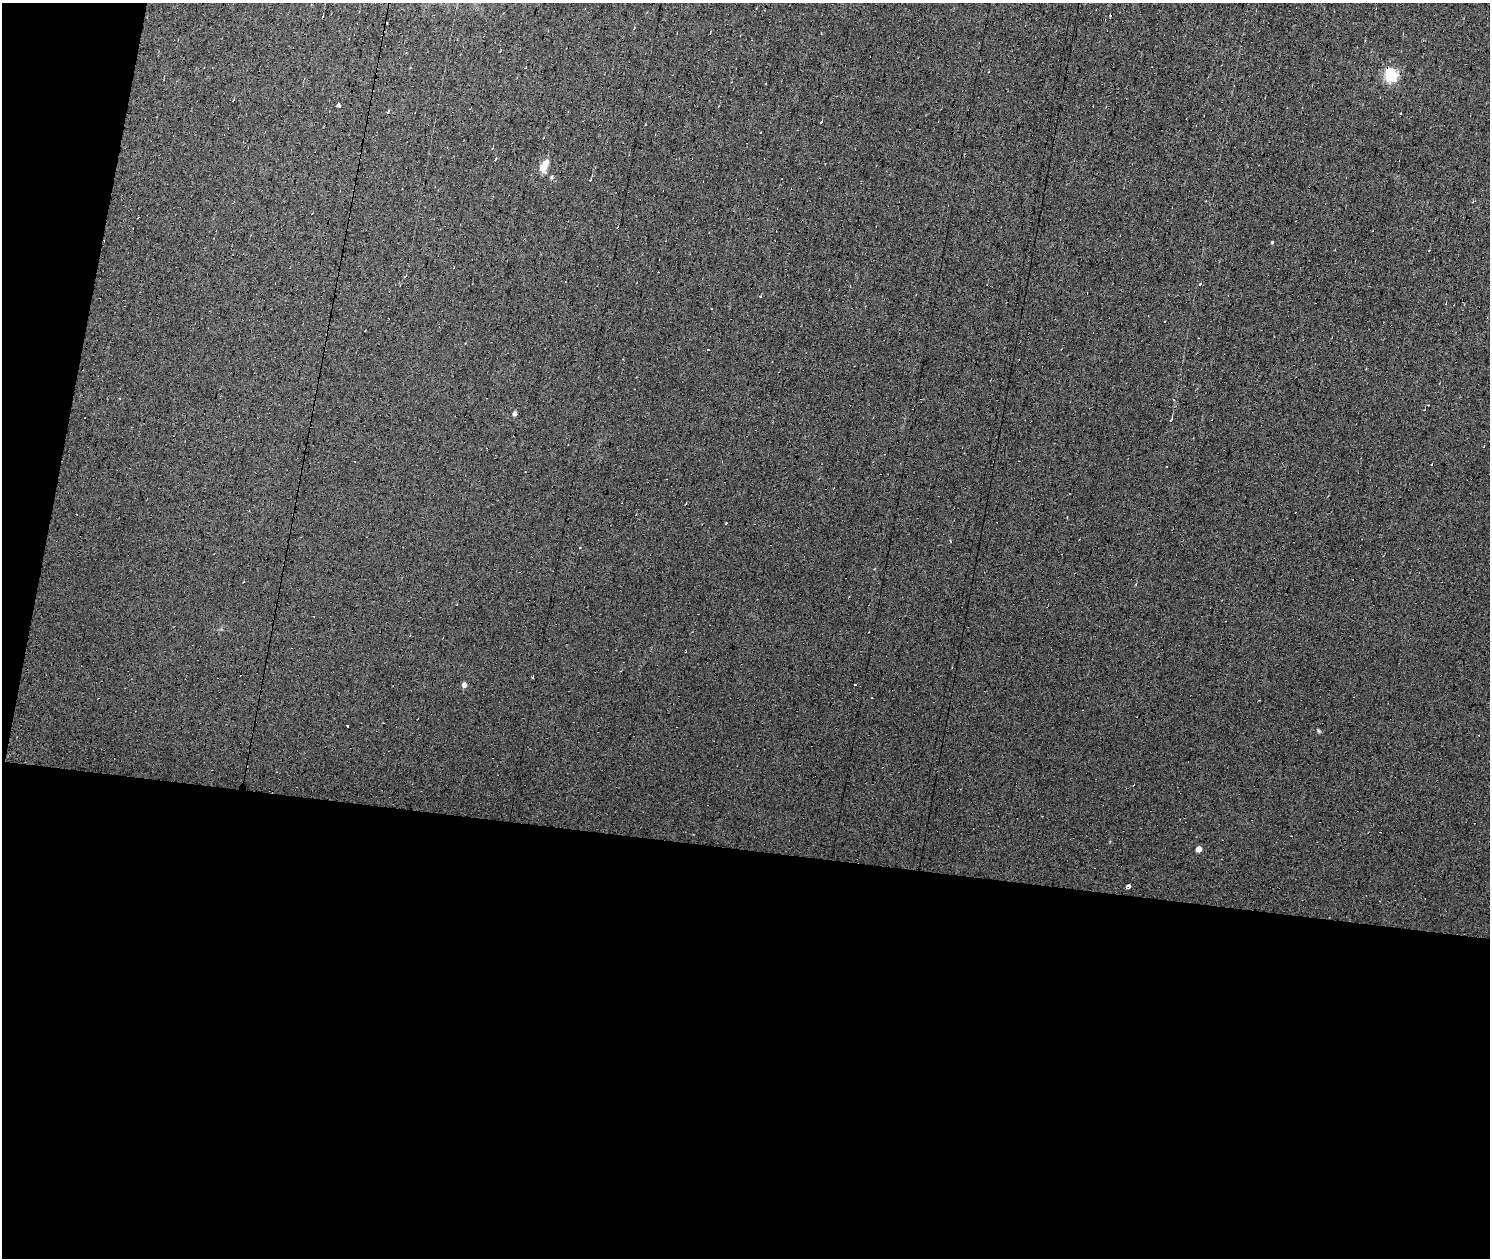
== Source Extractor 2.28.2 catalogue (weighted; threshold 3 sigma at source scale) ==
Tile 4 of 3 x 2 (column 1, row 2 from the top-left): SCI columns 1-1488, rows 223-1478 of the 4463 x 2985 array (HDU 1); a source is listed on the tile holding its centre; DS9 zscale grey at full resolution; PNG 1492 x 1260 px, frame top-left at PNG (2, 3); no overlay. Shown black and unused: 36% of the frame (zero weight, under 7 of 13 exposures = <1% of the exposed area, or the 3 px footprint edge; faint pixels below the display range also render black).
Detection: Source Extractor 2.28.2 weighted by HDU 2 'WHT'; one run over the whole footprint, this tile lists its part. Background 0.0132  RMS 0.0057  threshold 0.0234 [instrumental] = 3 sigma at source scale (4.09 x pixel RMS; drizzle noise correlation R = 1.36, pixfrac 0.8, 0.0396/0.0396 arcsec/px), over >= 5 px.
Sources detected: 42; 20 cosmic-ray / hot-pixel residue — not listed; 1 inside a brighter listed object's ellipse — not listed separately; the other 21 listed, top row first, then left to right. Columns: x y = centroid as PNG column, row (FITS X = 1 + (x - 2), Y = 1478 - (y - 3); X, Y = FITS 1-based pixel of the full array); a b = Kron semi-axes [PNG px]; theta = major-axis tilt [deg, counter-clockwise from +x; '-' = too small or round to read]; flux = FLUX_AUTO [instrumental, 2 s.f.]
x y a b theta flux
1111 16 3 3 - 1
1391 75 6 6 - 66
339 104 4 3 - 73
821 122 4 2 - 0.33
543 168 10 9 - 4.4
551 177 6 4 24 0.76
590 180 4 3 - 0.38
1272 242 3 3 - 2.3
405 276 4 3 - 0.65
1200 284 4 3 - 0.8
761 296 3 3 - 0.64
514 413 5 4 - 1.5
580 548 3 2 - 0.29
1136 584 4 3 - 0.41
533 677 3 3 - 14
464 685 5 5 - 2.4
855 685 2 2 - 0.45
347 726 3 2 - 0.89
1319 731 6 4 -70 0.58
1199 849 5 4 - 4.3
1129 886 4 3 - 4.9
Overlapping masked pixels (flux is a lower limit): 1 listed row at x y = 1391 75